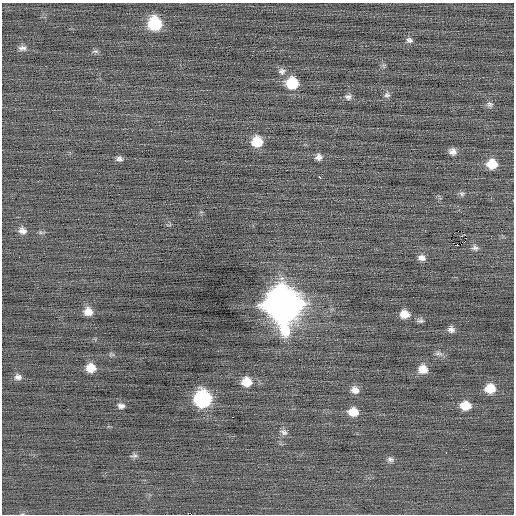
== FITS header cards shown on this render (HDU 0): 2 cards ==
NAXIS1  =                  512 / Axis length
NAXIS2  =                  512 / Axis length

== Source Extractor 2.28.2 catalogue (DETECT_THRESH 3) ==
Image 512 x 512 px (HDU 0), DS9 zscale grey, 1 PNG px = 1 image px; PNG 516 x 516 px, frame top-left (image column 1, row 512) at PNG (2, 3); no overlay
Background -0.0359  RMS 0.77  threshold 2.32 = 3 sigma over >= 5 px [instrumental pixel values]
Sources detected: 44; all 44 listed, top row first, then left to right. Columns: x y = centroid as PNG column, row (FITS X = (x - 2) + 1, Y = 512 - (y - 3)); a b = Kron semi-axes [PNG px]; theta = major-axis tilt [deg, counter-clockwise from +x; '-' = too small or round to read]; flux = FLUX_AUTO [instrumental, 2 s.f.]
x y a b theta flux
155 24 11 10 - 3000
409 40 9 7 -21 170
22 48 10 7 -7 200
96 51 8 5 -18 110
384 65 7 4 18 81
282 71 10 9 - 220
292 83 10 10 - 1900
387 95 8 7 - 160
348 97 9 8 - 180
490 104 8 7 - 160
257 142 9 9 - 1300
452 152 8 7 - 290
318 157 8 7 - 230
119 159 8 6 -10 160
492 164 10 9 - 1000
320 177 3 3 - 200
462 193 8 7 - 130
22 231 10 8 -17 290
41 233 7 4 -1 94
465 235 3 2 - 700
461 244 3 2 - 80
458 245 3 3 - 590
475 248 10 7 -15 190
422 258 9 7 -13 270
283 304 17 15 -74 100000
88 312 9 8 - 480
404 314 9 7 -9 630
420 321 9 5 3 120
451 329 8 7 - 220
438 353 11 5 -8 170
91 368 9 8 - 760
423 369 10 9 - 560
18 377 9 7 -5 230
247 382 11 10 - 860
490 388 10 9 - 1000
355 390 10 8 -33 320
203 399 11 10 - 7800
121 406 8 6 -11 190
465 406 9 7 -5 900
353 412 9 8 - 730
284 432 10 7 -33 190
446 453 3 2 - 120
134 455 10 5 11 130
390 459 9 6 -2 150